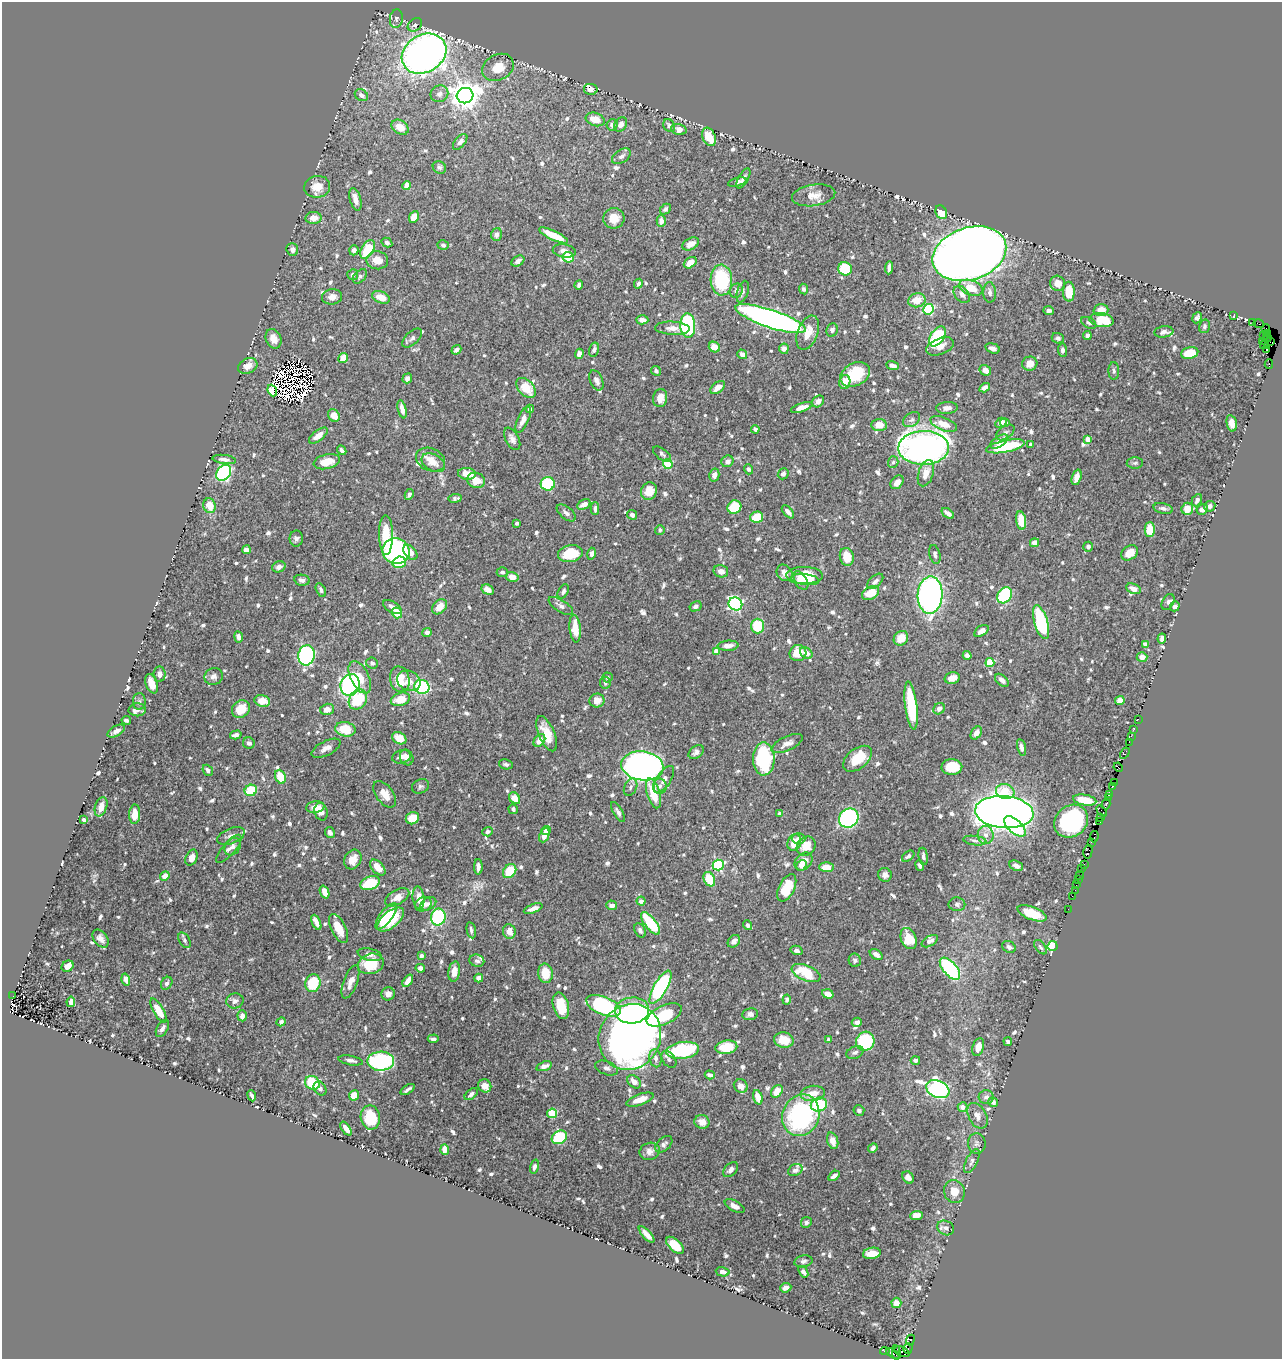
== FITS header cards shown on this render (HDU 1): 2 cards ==
NAXIS1  =                 1280
NAXIS2  =                 1357

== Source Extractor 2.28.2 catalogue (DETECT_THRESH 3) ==
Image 1280 x 1357 px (HDU 1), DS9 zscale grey, 1 PNG px = 1 image px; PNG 1284 x 1361 px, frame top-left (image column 1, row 1357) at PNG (2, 2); each listed source drawn as its Kron ellipse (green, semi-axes under 4 px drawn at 4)
Background 0.484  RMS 0.007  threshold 0.0211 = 3 sigma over >= 5 px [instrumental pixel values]
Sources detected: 904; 14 with non-positive FLUX_AUTO (blend fragments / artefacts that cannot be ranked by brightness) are neither listed nor drawn; of the other 890, the 500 brightest by FLUX_AUTO listed and drawn (390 fainter detections omitted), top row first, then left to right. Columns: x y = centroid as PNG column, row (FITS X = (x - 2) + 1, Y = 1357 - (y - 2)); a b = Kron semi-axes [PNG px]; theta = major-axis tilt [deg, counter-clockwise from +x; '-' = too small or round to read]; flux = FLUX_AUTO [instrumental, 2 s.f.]
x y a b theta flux
396 19 9 6 81 1.3
415 25 8 6 42 1.6
424 54 23 18 31 360
498 67 16 12 30 8.2
591 89 7 5 -11 2.3
439 94 9 8 - 2.6
361 95 7 5 -32 2.4
465 96 8 7 - 690
595 119 10 6 -19 7.5
612 125 5 5 - 2.3
621 125 8 6 56 2.8
669 126 7 5 -53 1.5
400 127 9 6 -34 6.9
679 129 8 5 -16 3.1
709 137 9 6 -68 10
460 142 9 5 50 2.4
621 156 10 6 35 2
439 167 7 6 - 1.2
743 178 11 5 60 1.7
737 182 9 4 14 1.7
407 185 4 4 - 5.5
317 187 13 11 8 6.3
814 195 22 10 8 5.7
355 199 11 5 -75 3.6
665 209 6 4 47 1.2
941 212 7 5 -64 9.2
414 217 6 4 64 6.4
313 218 8 6 3 4.5
614 218 10 10 - 6.2
661 221 6 4 -89 2.7
497 234 6 5 - 2
554 235 16 4 -25 11
387 243 5 4 - 1.3
691 244 9 5 31 4.8
443 245 6 5 - 1.2
368 249 10 6 60 18
292 250 6 5 - 1.5
354 250 5 4 - 1.7
564 251 11 6 -9 2.8
969 254 38 26 18 940
568 257 5 5 - 11
377 260 11 9 -6 5.8
518 261 7 5 35 2.4
690 263 7 5 36 5.8
889 268 6 4 86 2.4
845 269 7 6 - 20
353 275 5 5 - 1.6
360 276 8 5 46 1.4
721 280 15 11 -87 34
1058 283 8 7 - 4.2
638 284 5 4 - 1.4
579 285 4 4 - 1.2
971 288 12 7 -20 8.9
803 289 5 4 - 1.2
736 291 7 6 - 2.2
743 292 11 5 73 1.6
990 292 10 6 -88 2.1
1069 292 10 6 -88 9.4
962 295 10 6 -51 2.7
332 297 10 7 7 2.9
381 297 9 6 -22 6.1
917 300 9 7 15 7.7
928 309 5 5 - 45
1101 310 7 6 - 5
1049 311 5 4 - 1.8
1234 315 3 2 - 12
1197 318 6 4 67 1.3
770 319 37 9 -19 300
642 320 6 4 -3 4.3
1101 320 12 6 -8 14
1253 322 2 2 - 8.8
1089 323 8 5 -29 1.4
1259 324 5 2 - 34
688 326 12 7 -86 60
1204 326 7 5 76 1.2
672 328 17 6 -3 3.8
1266 328 4 2 - 12
832 330 7 5 69 1.6
1164 332 9 5 6 2.4
808 333 18 10 69 8
1267 333 3 2 - 17
1087 335 4 4 - 1.4
937 336 11 6 56 30
1263 336 2 2 - 16
412 338 12 6 43 1.8
1058 338 6 5 - 1.2
1267 338 4 2 - 9.1
274 339 10 7 -67 5
1263 341 4 3 - 25
1270 341 3 2 - 83
1264 345 4 2 - 160
940 346 14 8 21 4.1
714 347 6 5 - 5.1
993 348 7 5 -18 2.6
784 349 5 5 - 2.6
1267 349 3 2 - 12
456 350 5 4 - 2.1
594 350 7 5 74 2.1
1062 350 7 4 -84 1.4
1190 353 9 6 14 10
579 354 5 4 - 3.1
742 354 5 4 - 2.4
343 358 5 4 - 7
1030 364 7 7 - 4.6
1269 364 4 2 - 31
893 365 6 4 -20 2.8
248 366 10 7 26 3.2
985 370 6 5 - 4.5
656 371 5 4 - 1.4
1114 371 9 5 -88 1.2
855 374 16 11 29 17
407 378 5 4 - 1.9
596 380 11 6 -65 2.1
845 382 7 5 79 6.2
718 387 8 5 38 4.1
526 388 11 7 -46 11
985 388 6 4 33 2.1
272 390 6 4 -68 9.1
660 398 9 7 78 4.5
818 401 6 5 - 2.9
802 407 11 4 18 3.8
947 408 10 6 3 2.9
402 409 9 4 -76 3.6
530 409 4 4 - 1.7
334 415 6 5 - 4.8
523 420 14 5 65 4
912 420 9 6 35 1.5
1001 423 6 4 30 3.9
1005 423 4 4 - 1.9
1232 423 8 5 -78 3.5
944 424 14 6 -22 6.5
879 425 7 6 - 5.6
755 429 4 3 - 1.3
1005 432 10 6 34 1.6
318 436 11 5 38 5
512 439 12 6 -62 2.3
1088 439 4 4 - 5.3
999 441 10 5 32 3.3
1031 444 4 4 - 1.6
1005 446 19 6 11 32
924 448 25 17 1 260
342 450 5 3 - 1.6
662 454 11 5 -38 1.3
224 459 12 4 -8 2.2
431 460 15 11 -24 5.5
727 461 6 5 - 2.4
327 462 13 7 13 8
893 462 6 5 - 1.2
433 463 13 8 -28 4
1135 463 8 5 1 1.2
668 464 5 4 - 26
748 469 5 4 - 1.5
224 473 9 6 53 73
926 473 13 7 72 5.8
467 474 9 6 -7 6.2
783 474 6 5 - 1.8
714 475 6 5 - 3.1
1077 477 8 4 72 3
476 480 9 7 -21 6.4
897 482 8 5 48 3.1
548 484 7 7 - 24
649 491 9 8 - 5.8
409 494 6 4 63 1.5
455 498 7 4 7 1.3
1197 500 6 5 - 2.3
584 504 7 4 29 3.1
210 506 7 6 - 6.8
1210 506 5 5 - 1.7
734 507 7 6 - 16
1163 508 10 5 -11 1.5
595 509 6 4 89 1.3
1187 509 6 5 - 9.1
1202 509 6 5 - 2.2
788 512 8 4 -48 2.3
566 513 11 6 -39 2.1
948 513 7 4 -36 2.1
632 515 5 4 - 1.6
757 517 6 5 - 17
1021 521 9 5 -81 11
517 523 4 3 - 1.6
660 530 5 4 - 1.3
1150 530 7 5 89 10
386 535 20 7 -89 17
296 539 8 6 88 1.7
1034 543 4 4 - 3.1
1088 547 5 4 - 1.6
246 550 4 4 - 3.4
396 551 14 12 -21 120
410 552 9 5 -50 4.4
1129 553 9 6 35 5.7
570 554 12 8 10 16
591 554 6 4 75 1.7
935 555 9 5 -77 1.3
847 557 9 7 -75 8.2
399 562 7 5 16 17
279 567 7 5 20 2.5
721 571 7 6 - 2.9
502 572 5 5 - 1.4
784 573 9 7 -49 3.6
804 575 18 8 -1 14
512 577 6 5 - 3.9
302 580 8 5 -11 2.1
805 580 14 5 -6 6.8
801 581 10 6 -58 6.8
875 581 9 5 43 2.1
1133 589 7 5 -22 2.9
321 590 7 4 -62 1.3
488 590 6 5 - 2.9
563 591 8 5 61 1.4
871 593 9 6 32 8.8
930 595 19 12 87 170
1005 595 8 6 53 48
1168 602 8 5 61 1.3
735 604 7 6 - 98
561 606 14 6 -33 2.1
696 606 6 4 30 1.4
1175 606 5 4 - 1.7
392 607 10 5 -31 2.1
440 607 8 6 46 6.1
397 613 5 5 - 7.1
1041 622 17 6 -73 41
758 626 7 6 - 16
575 629 14 5 -84 9.5
981 631 8 5 33 3.4
427 632 4 4 - 2.1
239 637 6 4 -80 2.3
901 638 8 6 46 7.4
1162 639 5 4 - 2.3
1145 644 4 4 - 2
728 646 10 5 4 3.6
716 651 4 4 - 5.3
798 653 8 8 - 9.3
806 653 7 5 -39 3.5
306 655 10 8 81 110
967 655 4 4 - 2.5
1142 657 5 5 - 3.4
990 662 4 4 - 17
372 663 6 5 - 1.3
160 674 7 6 - 2
213 676 9 8 - 2.2
360 677 17 9 -64 7.4
607 677 5 5 - 1.4
952 678 8 5 14 4.4
400 679 13 9 -77 11
1002 680 8 5 -41 2.4
409 681 12 10 -30 3.4
605 683 6 5 - 1.2
151 684 10 5 -70 5.3
350 685 11 9 67 92
422 687 8 7 - 54
400 699 10 6 18 7.5
358 700 10 8 56 23
139 701 8 6 89 1.3
262 701 8 5 -17 7.6
597 701 7 7 - 3.9
1120 701 5 4 - 5.2
911 705 24 6 -83 29
241 709 9 8 - 8.5
327 709 7 5 15 4.1
939 709 6 5 - 3.2
137 710 8 6 2 2
1138 719 2 2 - 7.3
126 720 5 3 - 1.5
345 729 10 7 -11 13
1133 730 2 2 - 20
116 731 9 5 29 2.5
976 733 7 5 57 2.9
547 734 19 8 -67 8.5
236 735 6 4 16 1.8
1131 736 2 2 - 4.1
399 738 7 5 -29 7
539 740 7 5 52 4.8
1129 742 2 2 - 5.9
249 743 6 5 - 1.6
787 744 17 7 25 3.6
1021 747 8 4 -77 2.3
326 748 16 7 27 3.4
696 752 8 5 36 1.9
1125 753 6 3 58 5.9
401 757 9 6 16 2.9
407 757 8 6 -69 2.9
764 759 16 11 -89 42
857 759 17 10 38 14
506 764 7 5 -13 1.3
642 766 21 14 -8 280
952 767 10 8 2 15
1118 767 5 2 - 38
208 770 6 4 -52 2.1
280 777 7 5 -68 13
664 779 15 7 56 3
1114 782 2 2 - 5.3
420 786 9 7 25 1.4
660 786 7 6 - 2.1
1112 786 3 2 - 24
631 787 9 6 66 1.6
251 790 6 5 - 18
1005 792 9 7 -17 14
653 793 15 6 -73 14
385 794 15 8 -54 5.5
1109 794 3 3 - 29
1108 797 4 2 - 30
515 798 6 5 - 7
1085 800 12 5 -9 9.6
1106 804 5 3 - 69
101 807 10 6 72 3.8
315 807 9 6 8 4.1
513 809 5 4 - 1.2
1102 811 6 2 -56 19
321 812 9 6 -74 4.1
618 812 11 4 -60 1.6
1004 812 29 16 -5 560
135 814 10 5 87 4.2
780 814 4 3 - 3
1101 817 2 2 - 18
412 818 7 6 - 12
849 818 10 9 - 70
84 820 4 3 - 1.6
1071 821 18 15 41 64
1100 821 3 3 - 50
1015 826 13 6 -43 29
546 830 5 4 - 2.5
488 832 5 4 - 1.5
330 833 6 4 -62 1.3
544 835 7 4 66 5
986 835 9 8 - 2.9
231 836 14 7 22 2.6
1094 837 6 3 84 9
799 838 7 5 1 2
975 841 12 4 -8 1.6
794 842 8 6 66 8.7
1091 842 3 2 - 13
806 846 10 8 48 8.3
233 847 9 7 52 2
229 849 18 6 50 2.7
1088 852 7 4 78 23
908 856 7 4 37 1.5
923 856 9 4 -82 1.9
192 858 8 5 64 4.7
353 859 10 8 62 5.5
804 862 10 7 44 6.2
1084 864 2 2 - 9.9
718 865 5 5 - 51
801 865 6 4 53 2.3
920 865 5 4 - 1.3
1016 866 7 5 -24 2.3
378 867 9 5 -48 7.8
478 867 7 4 -90 1.9
826 867 7 5 0 5.9
1082 868 2 2 - 5
510 871 8 6 52 15
885 875 7 6 - 2.3
1080 875 5 3 - 40
165 876 5 4 - 3.5
709 879 7 5 -63 14
1078 880 2 2 - 7.2
370 883 10 6 21 18
1076 885 2 2 - 9.3
787 888 15 7 64 16
1075 890 2 2 - 3.8
325 892 7 4 -68 4.2
1072 896 2 2 - 5.2
397 897 13 7 30 4.3
418 898 11 6 -84 4.5
641 901 4 4 - 2
423 904 8 7 - 2.6
428 904 8 6 28 2.4
957 904 8 7 - 1.3
612 905 5 4 - 2.7
533 909 10 4 20 2.7
1068 909 2 2 - 7
1032 913 15 6 -21 12
386 916 16 6 52 16
438 917 8 7 - 43
391 919 16 8 39 20
316 922 8 4 -65 3.4
650 923 14 5 -51 25
747 925 5 4 - 1.3
339 928 16 7 -64 8.8
471 930 8 4 -78 1.2
640 930 7 5 -61 1.7
509 931 7 6 - 4.5
101 939 10 6 -52 2.5
909 939 11 7 -69 14
185 940 8 5 -61 1.4
734 941 7 5 45 2.6
930 941 9 5 30 2.2
1053 946 5 5 - 47
1009 947 7 5 -28 1.9
1040 947 8 5 -51 1.3
796 950 6 4 -15 1.5
876 954 7 4 -34 2.7
370 955 12 6 -13 2.2
421 956 4 4 - 2.3
855 960 7 6 - 1.5
477 961 7 6 - 1.5
371 964 13 10 16 15
68 966 6 5 - 3.9
420 968 5 4 - 1.6
950 969 13 6 -49 63
454 972 10 5 81 3.7
545 973 10 7 -85 8.9
806 973 15 7 -22 18
479 978 4 4 - 2.7
126 979 6 4 -74 2.8
408 981 7 4 54 3.7
350 982 17 7 70 3.9
167 983 7 5 57 1.4
313 983 9 7 74 23
660 987 18 6 60 70
388 994 7 6 - 2.4
828 994 6 4 -19 4.6
13 996 3 2 - 25
787 1000 5 4 - 1.4
235 1001 8 7 - 2
71 1002 5 4 - 2.5
561 1006 13 7 -75 11
603 1006 18 9 -23 73
632 1010 17 13 4 21
158 1011 13 5 -60 10
750 1014 8 6 10 2.1
664 1015 19 9 25 20
242 1016 5 4 - 2.8
281 1022 5 4 - 1.7
857 1022 5 4 - 1.8
162 1028 9 5 59 2
630 1037 34 30 61 520
433 1039 5 3 - 1.2
784 1040 10 7 -12 9.8
828 1040 4 4 - 2.4
865 1041 10 9 - 44
1008 1042 4 4 - 1.7
726 1047 11 6 9 11
978 1047 9 5 74 4.8
683 1050 16 8 8 43
855 1052 9 6 22 1.6
656 1058 9 6 -80 2.1
669 1059 9 6 -53 1.3
351 1060 12 4 -10 1.9
915 1060 5 4 - 1.5
381 1061 13 9 1 70
544 1066 8 4 18 2.7
607 1068 12 6 -21 2.1
710 1075 5 4 - 1.9
634 1082 8 5 -44 3.3
312 1083 8 6 -27 28
485 1086 7 6 - 3.9
741 1086 7 6 - 3.6
320 1089 7 5 -54 1.9
938 1089 12 8 -23 140
408 1090 8 3 34 1.5
777 1091 7 5 55 5.4
813 1093 12 7 8 7.4
471 1094 7 4 40 1.4
354 1095 5 5 - 6.7
252 1096 5 3 - 1.3
758 1097 7 4 -74 6.6
986 1097 7 7 - 2.2
640 1100 14 5 19 7.2
993 1102 5 4 - 2
819 1105 8 7 - 37
963 1107 5 4 - 3.7
859 1110 5 5 - 1.5
552 1113 5 4 - 19
801 1115 21 18 67 76
977 1116 14 9 -62 3.8
370 1117 12 9 -80 15
702 1122 7 6 - 4.3
346 1128 8 4 -55 3.6
559 1137 8 6 30 33
833 1141 8 5 -72 4.1
977 1143 10 8 -83 1.9
664 1144 10 6 43 2.1
873 1148 5 4 - 1.3
445 1149 5 4 - 4.9
650 1151 10 8 18 3.4
972 1161 13 5 64 1.9
534 1167 7 4 73 1.5
731 1170 9 5 44 2
795 1170 7 5 28 1.7
834 1176 6 3 35 1.7
908 1177 6 5 - 2.6
954 1192 11 10 - 6.4
735 1206 11 5 -28 3.3
916 1215 6 4 5 4.5
806 1222 6 5 - 1.3
946 1228 9 7 -28 1.7
647 1234 10 4 -48 3.6
675 1245 11 6 -42 11
872 1253 9 5 11 5.9
803 1261 9 6 12 1.5
723 1272 7 4 -12 2.2
803 1272 6 4 -53 2.1
786 1288 6 4 22 2.8
896 1303 5 5 - 4.9
910 1340 5 3 - 54
908 1348 5 3 - 16
885 1351 5 3 - 62
902 1352 8 4 -23 66
896 1353 7 3 -84 57
893 1354 7 3 -27 86
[390 fainter detections neither listed nor drawn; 14 non-positive-flux detections neither listed nor drawn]